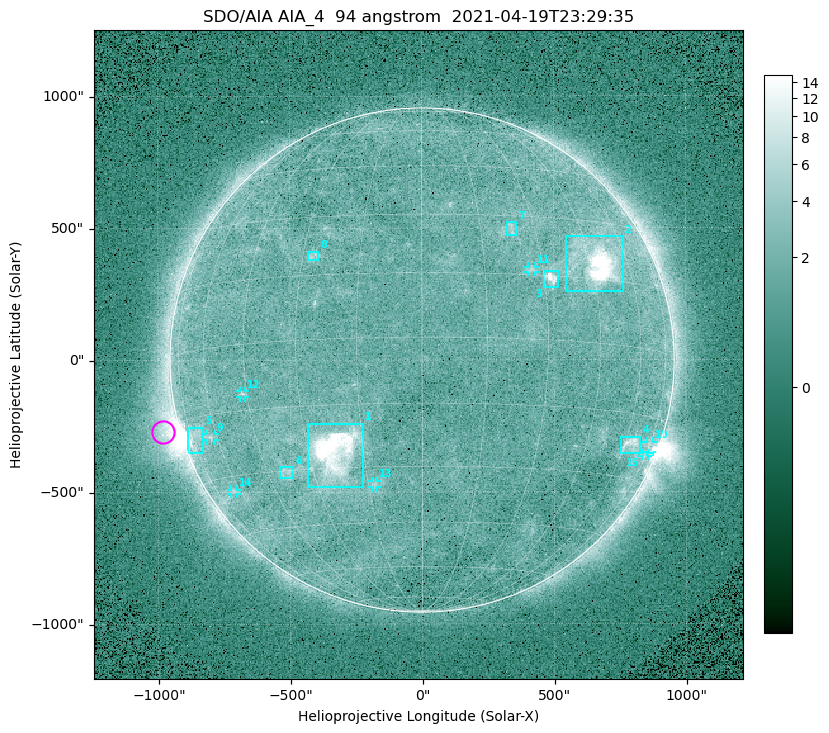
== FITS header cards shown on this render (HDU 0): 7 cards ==
TELESCOP= 'SDO/AIA '
INSTRUME= 'AIA_4   '
WAVELNTH=                   94
WAVEUNIT= 'angstrom'
DATE-OBS= '2021-04-19T23:29:35.12'
CTYPE1  = 'HPLN-TAN'
CTYPE2  = 'HPLT-TAN'

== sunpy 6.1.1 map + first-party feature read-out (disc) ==
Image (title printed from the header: SDO/AIA AIA_4  94 angstrom  2021-04-19T23:29:35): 512 x 512 px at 4.8 arcsec/px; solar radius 955 arcsec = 199 px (full disc in frame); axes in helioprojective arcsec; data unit not stated in the header (colour bar unlabelled)
Orientation: roll -0.138 deg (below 1 deg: not rotated)
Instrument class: DISC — disc imager (sunpy class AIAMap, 94 A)
Bright regions (active regions / flare kernels): reference = the median radial profile (limb darkening/brightening removed); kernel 5 px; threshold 5 sigma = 2.46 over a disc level ~1.75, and >= 1.15x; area >= 9 px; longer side >= 5 px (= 24 arcsec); searched inside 0.97 R_sun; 15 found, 15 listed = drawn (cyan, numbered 1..; 7 of them under ~33 arcsec drawn as corner ticks so the feature stays visible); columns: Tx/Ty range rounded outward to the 10 arcsec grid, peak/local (2 s.f.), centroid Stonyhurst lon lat
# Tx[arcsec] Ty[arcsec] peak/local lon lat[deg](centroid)
1 -430..-220 -480..-240 80 -23 -26
2 540..760 260..470 26 +47 +19
3 460..520 270..340 6.5 +32 +14
4 750..830 -360..-290 4.3 +63 -22
5 -890..-830 -350..-250 5.8 -73 -19
6 -540..-490 -450..-400 3 -38 -30
7 320..360 470..520 3 +23 +26
8 -430..-390 380..410 3 -27 +20
9 -820..-780 -300..-280 2.8 -63 -20
10 850..880 -350..-310 3 +75 -21
11 400..430 330..360 2.8 +27 +16
12 -690..-670 -140..-110 3 -46 -11
13 -190..-170 -480..-450 2.8 -13 -34
14 -730..-700 -510..-490 2.5 -64 -34
15 830..860 -370..-350 2.1 +74 -24
Off-limb structures (1.02-1.3 R_sun): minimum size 50 px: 5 found; the strongest spans PA ~90..115 deg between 1.02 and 1.22 R_sun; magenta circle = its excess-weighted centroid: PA ~105 deg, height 1.07 R_sun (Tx ~-980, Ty ~-270 arcsec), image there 4.5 x the reference